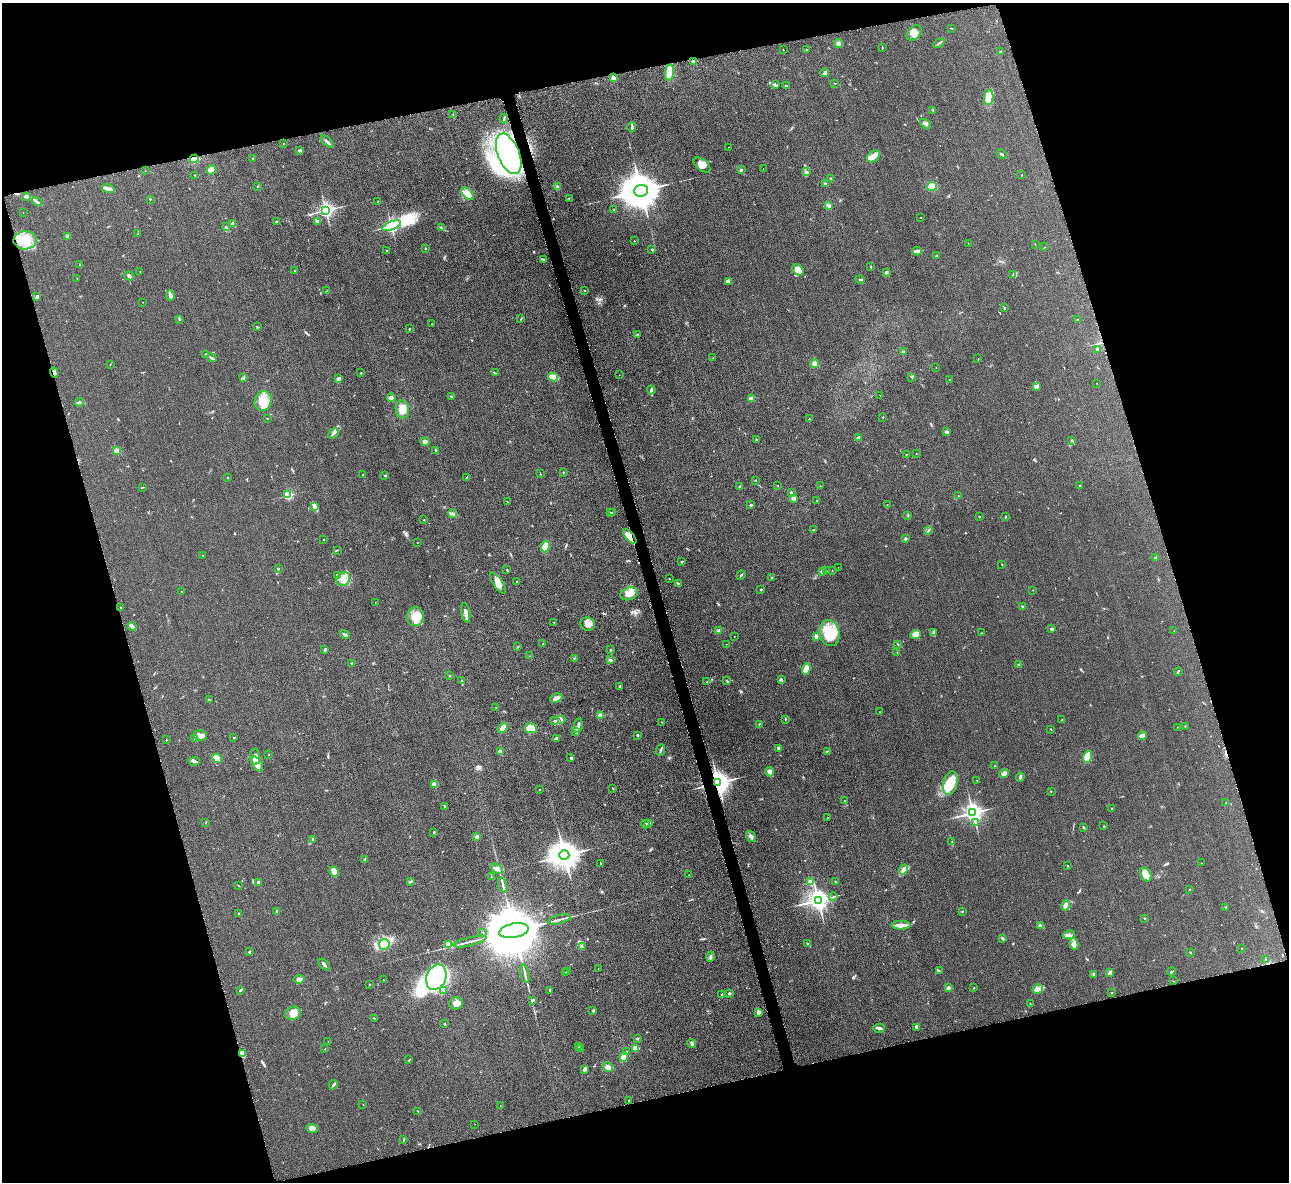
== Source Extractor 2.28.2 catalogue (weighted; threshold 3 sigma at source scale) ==
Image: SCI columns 6-5153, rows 158-4877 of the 5171 x 5154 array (HDU 1 of 3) = the unmasked area's bounding box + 8 px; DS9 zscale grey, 4 x 4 block average (1 PNG px = mean of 4 x 4 image px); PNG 1291 x 1184 px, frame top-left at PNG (2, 3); each listed source drawn as its Kron ellipse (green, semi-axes under 4 px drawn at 4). Shown black and unused: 33% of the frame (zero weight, under 3 of 6 exposures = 2% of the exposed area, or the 3 px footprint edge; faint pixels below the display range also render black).
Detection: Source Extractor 2.28.2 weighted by HDU 2 'WHT'. Background 0.121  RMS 0.011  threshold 0.043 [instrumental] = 3 sigma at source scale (4.09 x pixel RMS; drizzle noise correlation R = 1.36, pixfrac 0.8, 0.05/0.05 arcsec/px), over >= 5 px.
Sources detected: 429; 2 inside a brighter object's white glare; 2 cosmic-ray / hot-pixel residue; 1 long thin detection or spike segment (spike, bleed or trail) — neither listed nor drawn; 7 coinciding with a brighter row at this scale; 19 inside a brighter listed object's ellipse — not listed separately; the other 398 listed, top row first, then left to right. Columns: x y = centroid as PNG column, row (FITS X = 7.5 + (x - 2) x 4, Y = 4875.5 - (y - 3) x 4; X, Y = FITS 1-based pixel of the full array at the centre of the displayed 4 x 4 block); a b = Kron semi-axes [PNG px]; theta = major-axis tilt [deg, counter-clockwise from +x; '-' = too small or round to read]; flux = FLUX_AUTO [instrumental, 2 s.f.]
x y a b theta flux
951 28 3 2 - 2.9
914 33 9 6 45 38
939 43 6 2 33 8.9
838 44 4 3 - 12
882 47 2 2 - 2.7
783 50 2 2 - 1.3
806 50 2 2 - 3.1
1001 52 3 2 - 6.4
693 61 3 3 - 9.1
670 72 8 4 83 57
825 73 4 3 - 12
613 78 2 2 - 87
835 83 2 2 - 1.9
775 85 3 2 - 5.8
786 86 2 2 - 4.1
989 97 8 4 81 53
933 110 3 2 - 4.6
453 114 2 2 - 1.4
504 118 5 2 - 4.8
925 124 6 3 -42 14
632 127 5 2 - 8
327 141 8 2 -43 12
284 143 2 2 - 1.7
728 147 2 2 - 1.2
300 150 2 2 - 4.6
509 154 21 10 -68 1600
1002 154 5 2 - 6.4
874 156 7 5 39 46
252 158 2 2 - 2.9
194 159 4 3 - 53
702 165 10 5 -39 39
763 168 2 2 - 1.1
211 170 5 4 - 42
741 170 4 3 - 8.5
145 171 2 2 - 1.9
806 172 2 2 - 3.4
195 175 2 2 - 2.1
1022 175 2 2 - 2.8
830 178 2 2 - 3.2
825 184 3 2 - 6
932 186 5 4 - 70
257 187 2 2 - 1.9
557 187 3 2 - 6.7
108 189 6 2 -17 50
641 191 7 6 - 19000
467 193 8 4 -46 48
26 196 4 3 - 11
569 198 2 2 - 1.7
150 199 2 2 - 3.5
378 201 2 2 - 13
37 202 5 2 - 9.8
829 206 2 2 - 5.2
325 210 3 2 - 2200
614 210 2 2 - 2.6
23 213 2 2 - 0.94
920 217 2 2 - 2
317 221 3 2 - 6.5
276 222 2 2 - 5.3
233 224 2 2 - 90
392 226 10 2 21 1700
226 227 2 2 - 4.1
442 228 2 2 - 3.4
138 234 2 2 - 3.3
68 237 3 3 - 9.4
25 240 12 9 2 100
634 241 2 2 - 1.2
968 243 2 2 - 1.3
1035 244 2 2 - 1.3
1045 247 2 2 - 1.1
425 248 2 2 - 11
386 250 2 2 - 5.8
652 250 2 2 - 6.6
917 251 5 2 - 29
936 256 2 2 - 2.7
544 260 4 2 - 5.4
80 265 3 2 - 5.1
871 266 3 2 - 3.3
798 270 6 4 -43 54
140 271 2 2 - 1.1
294 271 2 2 - 2.3
886 272 3 2 - 9.7
1013 275 3 2 - 4.3
129 276 5 3 - 18
77 279 2 2 - 1.7
860 280 4 2 - 9.4
728 281 3 2 - 3.8
327 291 2 2 - 4.5
584 291 2 2 - 2.5
170 295 5 4 - 13
37 297 4 2 - 9.4
143 302 2 2 - 1.2
1004 308 2 2 - 3.6
179 319 4 2 - 4.3
521 319 3 2 - 3.7
1078 320 2 2 - 2
431 324 2 2 - 2.2
258 327 3 2 - 4.8
409 329 2 2 - 4.1
637 334 3 2 - 3.5
1097 349 4 2 - 8.6
903 352 3 2 - 14
206 354 2 2 - 7.1
212 358 5 2 - 9.3
713 358 2 2 - 2.6
978 359 2 2 - 2.5
815 363 4 3 - 21
110 365 2 2 - 1.7
936 367 2 2 - 1.5
54 373 5 2 - 12
361 373 2 2 - 3.4
495 373 3 2 - 3.9
619 375 2 2 - 1.1
553 377 5 3 - 67
912 377 2 2 - 2
243 378 4 2 - 6.9
338 378 4 2 - 13
950 380 2 2 - 2.7
1097 383 2 2 - 1.2
1037 386 2 2 - 3.7
651 390 4 2 - 8.1
880 395 2 2 - 0.93
451 396 4 2 - 5
391 398 4 4 - 15
751 398 3 3 - 15
263 401 10 8 69 83
79 402 4 3 - 10
402 409 9 6 -84 53
883 417 2 2 - 2
267 418 2 2 - 2.5
809 419 2 2 - 7.3
947 432 2 2 - 18
333 434 6 2 46 11
859 438 2 2 - 50
756 440 3 2 - 4.7
1072 440 2 2 - 5
425 441 4 3 - 22
117 451 2 2 - 91
436 451 3 2 - 5.8
916 453 2 2 - 1.3
906 454 2 2 - 1.6
564 472 2 2 - 2.8
540 474 2 2 - 1.9
363 475 2 2 - 4.8
385 475 3 2 - 4.1
467 477 3 2 - 5.5
227 478 2 2 - 2.5
755 480 2 2 - 1.6
778 485 2 2 - 1.5
1080 485 2 2 - 5.9
740 486 2 2 - 2
820 486 2 2 - 4.8
142 487 2 2 - 2
791 493 2 2 - 25
288 495 2 2 - 500
958 496 2 2 - 2.4
794 498 2 2 - 100
817 501 2 2 - 2.3
507 502 3 2 - 3.1
751 505 3 2 - 8.2
887 505 2 2 - 1.7
315 507 4 2 - 9.1
611 512 3 2 - 2.8
613 513 2 2 - 5.5
453 514 4 2 - 8.7
908 515 3 2 - 4.9
979 516 2 2 - 4.1
1005 517 3 2 - 4.1
424 520 2 2 - 1.7
813 530 2 2 - 3.2
928 530 3 2 - 5.4
630 536 9 3 -50 83
905 539 2 2 - 27
324 540 2 2 - 1.9
417 543 2 2 - 1.4
545 547 6 4 67 73
337 550 2 2 - 1.8
202 555 2 2 - 1.5
1156 558 2 2 - 14
682 562 3 2 - 6.1
1002 564 2 2 - 2
838 567 2 2 - 1.8
278 569 2 2 - 16
507 570 2 2 - 3.6
827 570 2 2 - 2.1
832 571 2 2 - 1.5
822 572 2 2 - 13
337 575 2 2 - 5.7
741 575 5 2 - 6.3
772 577 2 2 - 4.2
343 579 7 6 - 44
669 579 2 2 - 1.4
517 581 3 2 - 3.9
498 583 12 5 -57 43
678 583 3 2 - 4.8
761 589 2 2 - 14
1033 590 2 2 - 1.6
182 591 2 2 - 2.7
629 594 9 6 18 53
375 603 2 2 - 3.1
1022 606 3 2 - 4.7
121 607 2 2 - 1.8
466 613 10 3 -78 28
415 617 9 8 - 94
553 622 2 2 - 2
587 624 7 6 - 34
132 627 4 3 - 14
1052 629 3 2 - 7.6
1174 630 2 2 - 1.2
718 631 2 2 - 4
829 633 13 10 -77 160
933 633 2 2 - 4.2
981 633 2 2 - 2.2
345 634 5 2 - 12
916 634 5 4 - 38
734 636 2 2 - 2.6
816 636 4 2 - 15
543 644 2 2 - 5.3
726 644 2 2 - 1.4
898 644 2 2 - 1.7
517 647 2 2 - 2.8
610 649 2 2 - 2.8
325 650 3 2 - 7.8
897 652 2 2 - 1.4
530 656 2 2 - 1.5
574 658 2 2 - 4.4
610 660 3 2 - 10
352 664 3 2 - 9.2
1019 664 2 2 - 4.9
806 669 6 3 72 87
1178 672 4 2 - 5.4
449 676 2 2 - 1.9
461 680 2 2 - 3.7
781 680 3 2 - 7.4
727 681 2 2 - 3.5
706 682 3 2 - 3.1
620 687 4 2 - 9.1
556 698 6 3 22 33
209 700 3 2 - 8.6
496 707 2 2 - 1.2
880 712 2 2 - 2
600 715 2 2 - 96
562 719 2 2 - 2.1
785 719 2 2 - 3.6
1062 720 3 2 - 2.6
555 721 3 2 - 4.8
662 722 2 2 - 2.2
759 724 2 2 - 3.3
578 726 7 2 79 16
1185 726 3 2 - 2.6
1177 727 2 2 - 1.7
503 728 6 3 53 52
531 728 6 5 - 80
1051 729 2 2 - 1.7
576 731 4 4 - 18
638 735 3 2 - 4.7
1142 735 4 2 - 39
200 736 6 5 - 30
195 738 4 2 - 8.8
234 738 3 2 - 3.2
557 738 3 2 - 11
166 740 2 2 - 1.7
778 748 2 2 - 24
661 750 6 2 66 9.4
827 751 2 2 - 4.3
500 752 2 2 - 90
269 755 2 2 - 3.3
255 757 8 5 -88 33
1087 757 6 4 69 150
217 758 5 3 - 68
571 758 3 2 - 5.1
194 761 5 2 - 10
257 764 8 4 -58 33
995 766 2 2 - 2.3
770 772 5 4 - 24
1004 773 5 3 - 23
1020 777 4 2 - 14
977 780 2 2 - 4.8
718 783 3 3 - 5100
950 783 12 7 76 140
434 784 2 2 - 140
613 788 3 2 - 2.8
539 790 2 2 - 3.6
1051 791 2 2 - 1.7
844 801 2 2 - 2.7
1225 803 2 2 - 1.5
445 806 2 2 - 2.7
1111 808 2 2 - 2
973 813 3 3 - 3300
828 817 2 2 - 1.7
205 822 2 2 - 2.3
648 823 3 2 - 6.9
975 823 2 2 - 2.1
646 824 4 2 - 6.9
1104 826 2 2 - 10
1083 827 3 2 - 6.1
434 832 3 2 - 4.2
751 836 6 3 -56 15
477 837 2 2 - 75
312 839 3 2 - 3.5
952 841 2 2 - 1.7
564 855 5 4 - 8700
365 859 3 2 - 4.6
600 863 3 2 - 2.6
1201 863 2 2 - 1.4
1068 866 2 2 - 11
497 869 6 4 -38 23
903 870 5 4 - 22
334 872 5 3 - 43
1146 874 7 5 -61 78
688 875 2 2 - 2.1
491 877 2 2 - 5.6
411 881 3 2 - 8
258 882 2 2 - 32
810 882 2 2 - 150
835 882 2 2 - 2.1
238 885 2 2 - 2
503 885 8 2 -72 13
1189 890 2 2 - 3.4
833 897 4 2 - 6.9
818 900 3 3 - 4100
1065 905 5 3 - 23
1226 907 2 2 - 2.6
277 912 2 2 - 50
962 912 2 2 - 2.9
239 913 3 2 - 5.8
1145 918 2 2 - 3.8
559 919 11 2 14 20
901 925 9 4 0 29
1041 926 3 2 - 28
514 931 15 7 11 77000
483 932 2 2 - 1.9
1069 935 6 3 8 18
1002 938 4 2 - 8
470 942 17 2 14 25
384 944 5 5 - 230
448 944 4 2 - 8.8
807 944 3 2 - 5.7
1074 944 6 3 -79 22
582 947 2 2 - 4.8
1242 948 2 2 - 1.5
249 952 2 2 - 18
1190 952 2 2 - 5.1
711 957 5 2 - 9.5
1266 959 2 2 - 3.9
324 965 7 2 -47 12
598 968 2 2 - 0.99
939 971 2 2 - 3.3
1172 971 4 2 - 5.6
566 972 2 2 - 2.1
568 972 2 2 - 1.7
1110 973 4 2 - 21
525 974 9 2 -76 15
1094 974 4 2 - 5.8
436 977 13 10 67 1900
299 979 5 3 - 19
383 980 2 2 - 1.9
1173 981 2 2 - 1.7
370 984 2 2 - 1.5
949 987 4 2 - 5.4
974 988 2 2 - 2.9
1038 989 5 3 - 19
240 990 4 2 - 4.9
444 991 2 2 - 5.6
550 991 3 2 - 6.5
729 993 2 2 - 31
1112 993 2 2 - 3.7
721 994 3 2 - 2.6
533 1000 4 2 - 7.4
456 1003 7 6 - 43
1030 1004 2 2 - 3.2
593 1010 3 2 - 4.9
758 1012 2 2 - 92
293 1013 8 6 15 41
374 1018 3 2 - 4.1
445 1024 3 2 - 3.8
917 1027 4 3 - 10
879 1028 6 2 5 11
637 1039 2 2 - 5.4
328 1041 2 2 - 1.2
692 1043 4 3 - 12
578 1047 2 2 - 2.3
636 1048 4 3 - 35
325 1049 3 2 - 2.3
580 1049 2 2 - 1.8
626 1052 3 2 - 6.1
243 1054 2 2 - 4.3
624 1057 4 3 - 89
409 1060 3 2 - 3.1
608 1067 5 4 - 27
584 1070 4 2 - 7.5
333 1085 5 2 - 10
629 1100 2 2 - 10
363 1104 2 2 - 1.2
500 1106 2 2 - 2.7
418 1111 3 2 - 4
475 1124 2 2 - 0.85
312 1128 6 4 -21 19
403 1140 3 2 - 4.2
Overlapping masked pixels (flux is a lower limit): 5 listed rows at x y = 509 154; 194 159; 54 373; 630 536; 718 783
Diffuse or blended objects may show on this block-average render without a row.